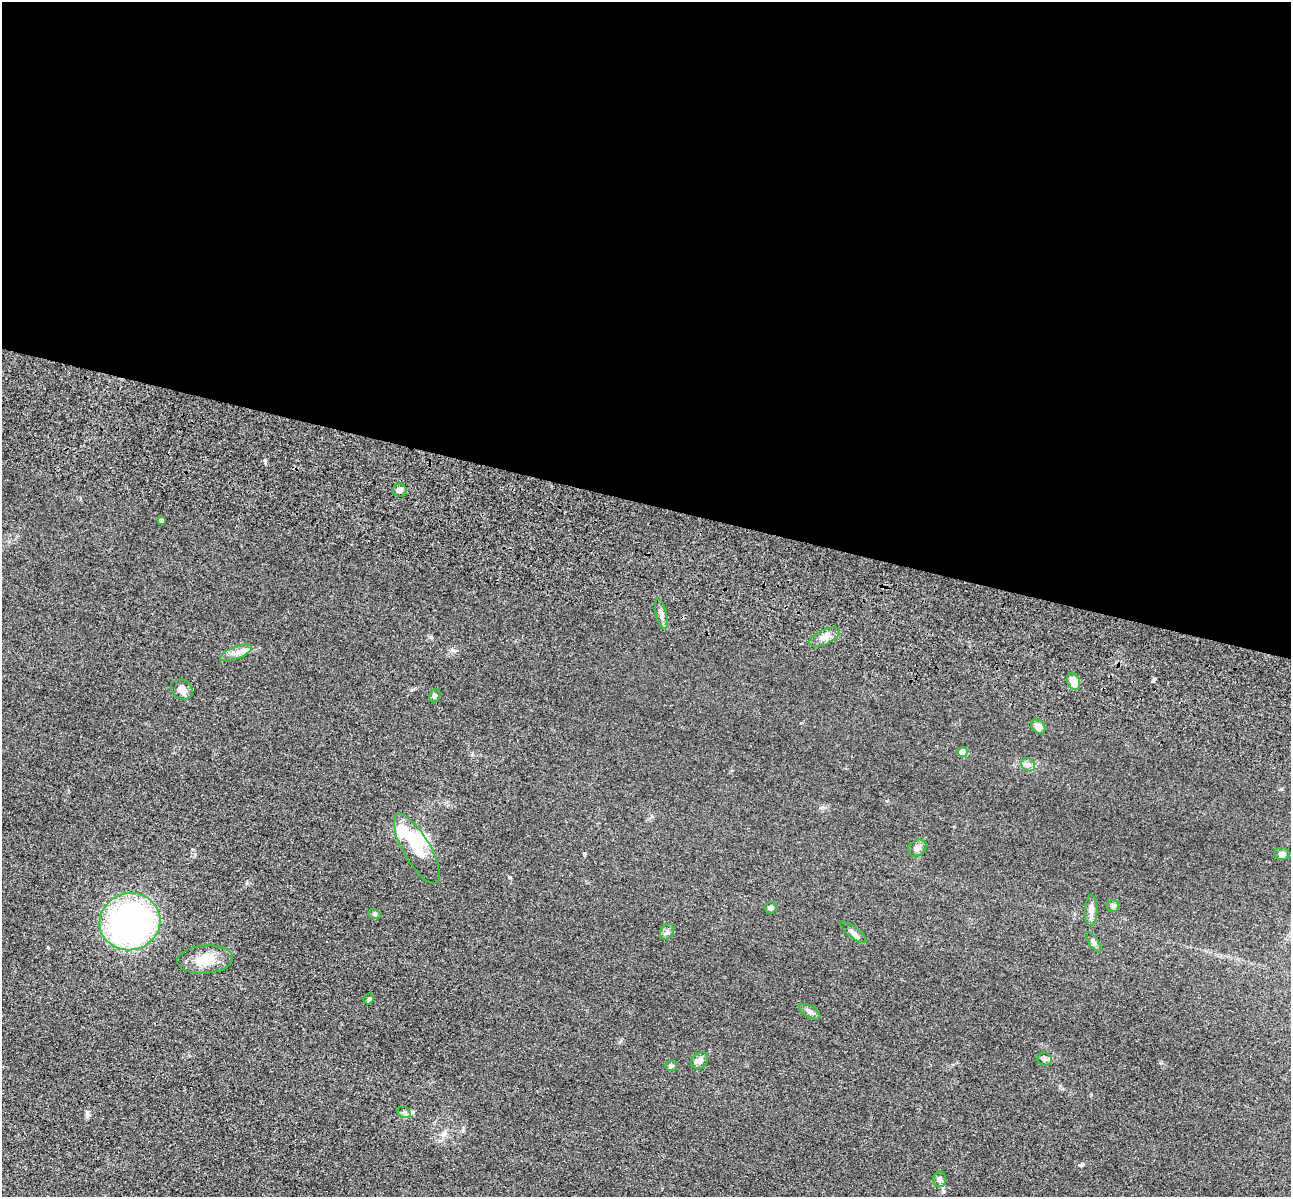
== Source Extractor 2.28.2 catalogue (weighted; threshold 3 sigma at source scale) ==
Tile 3 of 4 x 4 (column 3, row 1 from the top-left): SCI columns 2751-4039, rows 3980-5174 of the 5350 x 5365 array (HDU 1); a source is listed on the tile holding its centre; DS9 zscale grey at full resolution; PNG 1293 x 1199 px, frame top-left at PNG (2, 2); each listed source drawn as its Kron ellipse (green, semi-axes under 4 px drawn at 4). Shown black and unused: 42% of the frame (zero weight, under 3 of 4 exposures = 9% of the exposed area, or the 3 px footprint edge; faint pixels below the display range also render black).
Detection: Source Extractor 2.28.2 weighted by HDU 2 'WHT'; one run over the whole footprint, this tile lists its part. Background 0.0476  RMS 0.0084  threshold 0.0377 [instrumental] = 3 sigma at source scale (4.5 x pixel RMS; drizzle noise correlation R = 1.50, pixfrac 1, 0.05/0.05 arcsec/px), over >= 5 px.
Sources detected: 35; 3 inside a brighter object's white glare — neither listed nor drawn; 2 inside a brighter listed object's ellipse — not listed separately; the other 30 listed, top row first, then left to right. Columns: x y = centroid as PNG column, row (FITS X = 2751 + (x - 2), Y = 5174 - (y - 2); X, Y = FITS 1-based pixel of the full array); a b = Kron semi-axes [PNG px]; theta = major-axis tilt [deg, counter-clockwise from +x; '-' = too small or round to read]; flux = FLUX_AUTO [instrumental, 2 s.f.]
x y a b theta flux
399 490 7 6 - 3.7
161 520 3 3 - 2
661 614 15 5 -75 3.8
825 637 17 7 26 5.6
236 653 17 6 20 5.2
1073 681 8 6 -68 9.6
182 689 11 9 -30 5.8
435 696 7 5 69 1.4
1038 727 8 6 -43 4.7
963 752 5 5 - 10
1028 765 7 6 - 2.5
917 848 10 7 31 3.7
417 849 39 13 -60 20
1282 854 7 6 - 3.2
1113 906 6 6 - 1.6
771 908 6 5 - 2.4
1091 910 15 6 87 4.5
374 914 6 5 - 1.3
130 922 30 28 17 210
667 932 8 6 58 2.3
853 932 16 5 -38 3.2
1093 942 11 4 -58 2.2
205 960 28 14 5 16
369 999 6 5 - 1.3
810 1012 11 6 -30 3.1
1044 1059 7 6 - 2.2
700 1061 9 7 46 3.3
671 1066 6 5 - 1.5
404 1113 7 5 -27 1.8
940 1179 7 6 - 2.8
Unlisted compact peaks at least as high as the median listed source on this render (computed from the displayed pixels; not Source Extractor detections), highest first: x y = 1081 1165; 1155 679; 509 877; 89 1115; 453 650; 264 460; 1281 789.